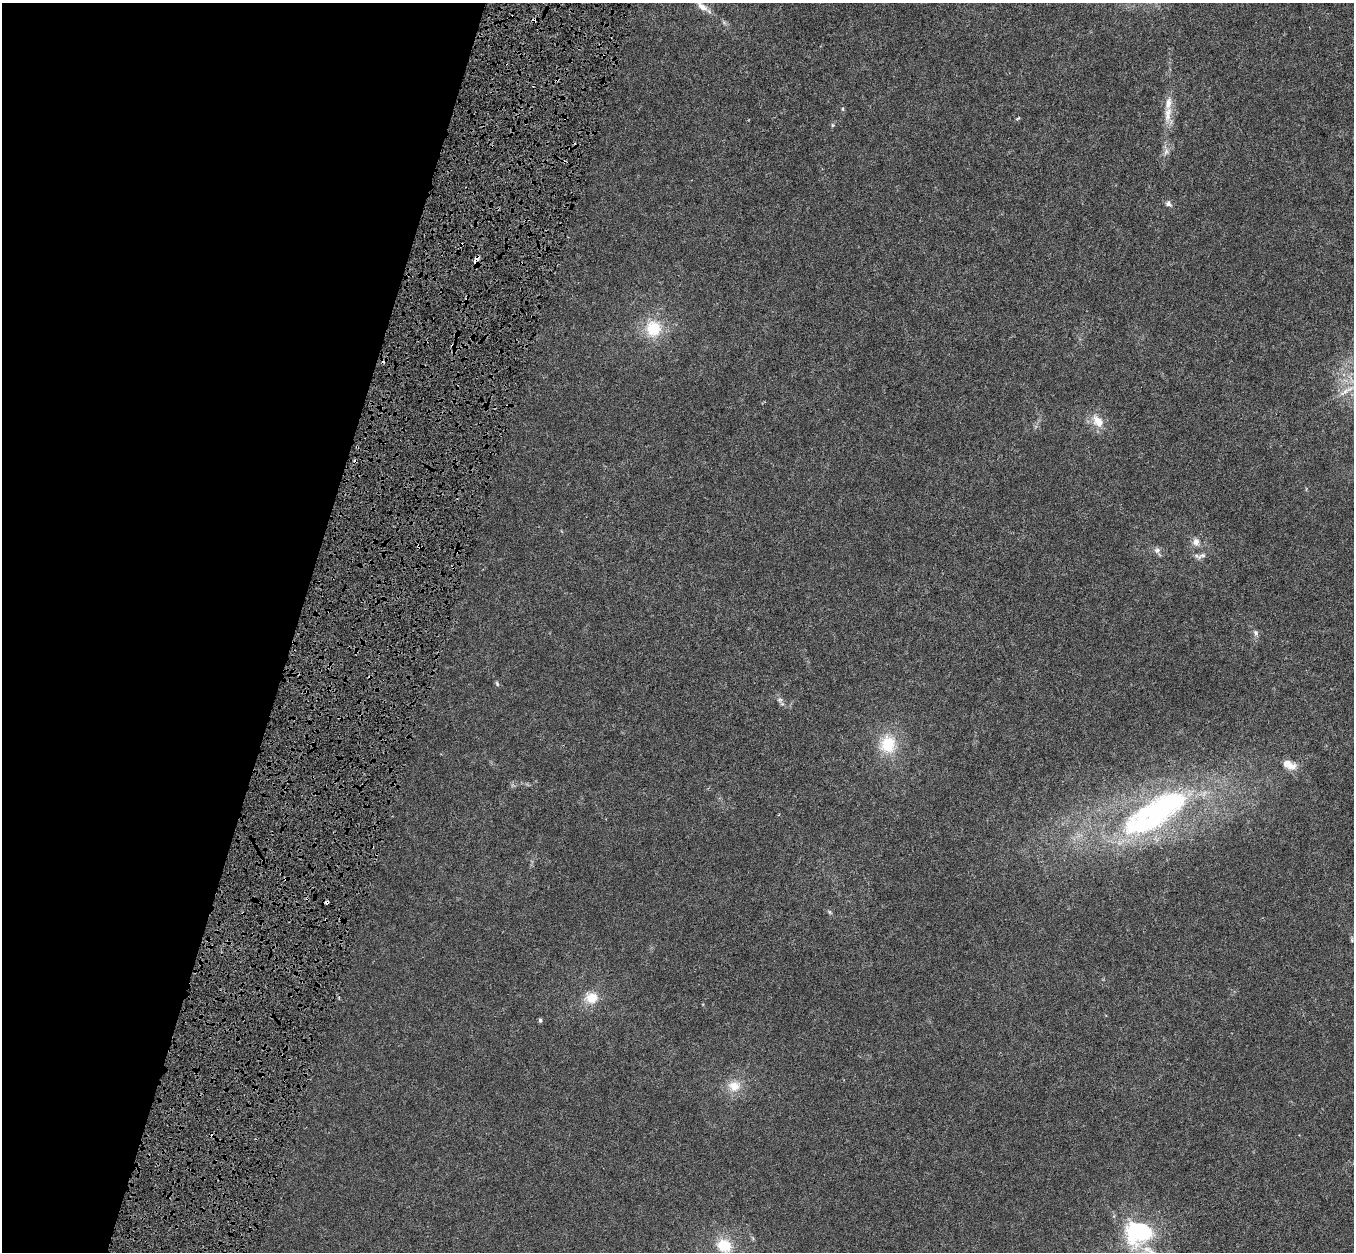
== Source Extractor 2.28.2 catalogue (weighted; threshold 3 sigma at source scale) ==
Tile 9 of 4 x 4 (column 1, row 3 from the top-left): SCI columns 12-1363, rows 1578-2827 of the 5422 x 5593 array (HDU 1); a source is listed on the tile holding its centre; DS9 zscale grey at full resolution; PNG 1356 x 1254 px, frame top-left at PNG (2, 3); no overlay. Shown black and unused: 22% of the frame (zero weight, under 4 of 8 exposures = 1% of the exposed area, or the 3 px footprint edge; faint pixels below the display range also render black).
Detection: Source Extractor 2.28.2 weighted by HDU 2 'WHT'; one run over the whole footprint, this tile lists its part. Background 0.00445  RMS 9.8e-04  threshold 0.004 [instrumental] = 3 sigma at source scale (4.09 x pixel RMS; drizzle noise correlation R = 1.36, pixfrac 0.8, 0.0396/0.0396 arcsec/px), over >= 5 px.
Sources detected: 38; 2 inside a brighter object's white glare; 5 cosmic-ray / hot-pixel residue — not listed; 2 inside a brighter listed object's ellipse — not listed separately; the other 29 listed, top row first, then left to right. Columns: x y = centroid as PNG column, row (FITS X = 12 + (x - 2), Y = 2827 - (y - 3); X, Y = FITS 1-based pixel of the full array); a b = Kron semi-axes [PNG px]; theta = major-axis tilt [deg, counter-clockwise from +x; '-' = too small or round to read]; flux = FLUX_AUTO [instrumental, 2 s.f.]
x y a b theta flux
702 7 18 8 -36 0.73
842 109 6 4 -89 0.11
1168 114 31 11 -86 1.5
1018 118 6 3 30 0.12
833 125 5 5 - 0.13
1166 152 11 5 65 0.39
1168 204 10 7 -39 0.32
476 260 12 6 72 0.62
653 328 22 20 -89 3.2
508 405 3 3 - 0.083
1098 421 21 12 -55 1.4
1196 542 13 10 -80 0.66
1157 550 9 8 - 0.37
1202 556 17 6 22 0.47
1256 633 9 7 -69 0.31
497 684 7 4 -64 0.14
780 700 9 7 -35 0.31
888 744 21 19 -88 3.4
1289 765 18 9 -24 1.2
1143 824 69 38 8 16
286 879 4 3 - 0.084
327 902 4 3 - 0.47
830 912 7 5 -37 0.15
1352 940 6 6 - 0.16
591 998 17 15 2 1.7
540 1020 5 4 - 0.18
734 1086 18 15 5 1.5
1137 1230 37 33 45 8.4
724 1246 17 14 -32 2.8
Overlapping masked pixels (flux is a lower limit): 4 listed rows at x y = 476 260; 508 405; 286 879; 327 902
Isophote crosses this tile's border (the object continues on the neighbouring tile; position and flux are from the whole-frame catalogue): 1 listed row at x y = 724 1246